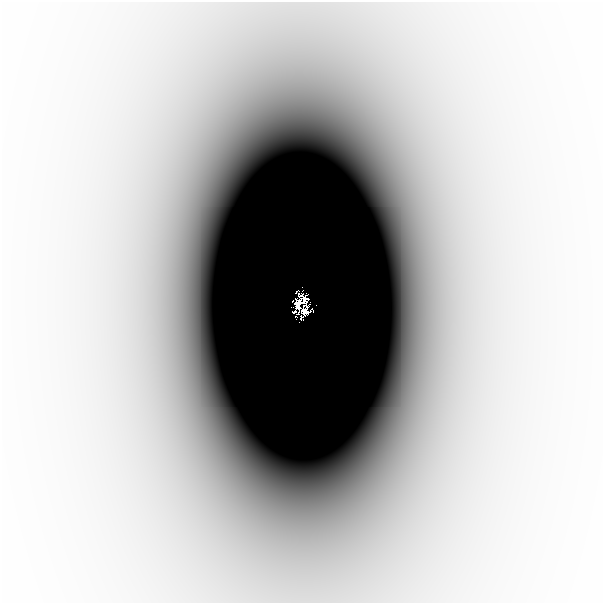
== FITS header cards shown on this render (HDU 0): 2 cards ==
NAXIS1  =                  601
NAXIS2  =                  601

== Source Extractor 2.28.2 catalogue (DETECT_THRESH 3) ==
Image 601 x 601 px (HDU 0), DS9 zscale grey, 1 PNG px = 1 image px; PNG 605 x 605 px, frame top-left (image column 1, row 601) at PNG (2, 2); no overlay
Background -7.23e-06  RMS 1.9e-06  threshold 5.80e-06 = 3 sigma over >= 5 px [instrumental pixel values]
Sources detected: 5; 3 with non-positive FLUX_AUTO (blend fragments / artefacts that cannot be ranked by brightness) are not listed; the other 2 listed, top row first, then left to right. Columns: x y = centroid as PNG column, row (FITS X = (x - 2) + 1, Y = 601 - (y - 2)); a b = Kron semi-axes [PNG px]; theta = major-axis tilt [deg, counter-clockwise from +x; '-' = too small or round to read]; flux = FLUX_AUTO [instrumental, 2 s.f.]
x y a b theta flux
294 312 4 2 - 5.0e-04
301 317 3 3 - 4.7e-02
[3 non-positive-flux detections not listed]